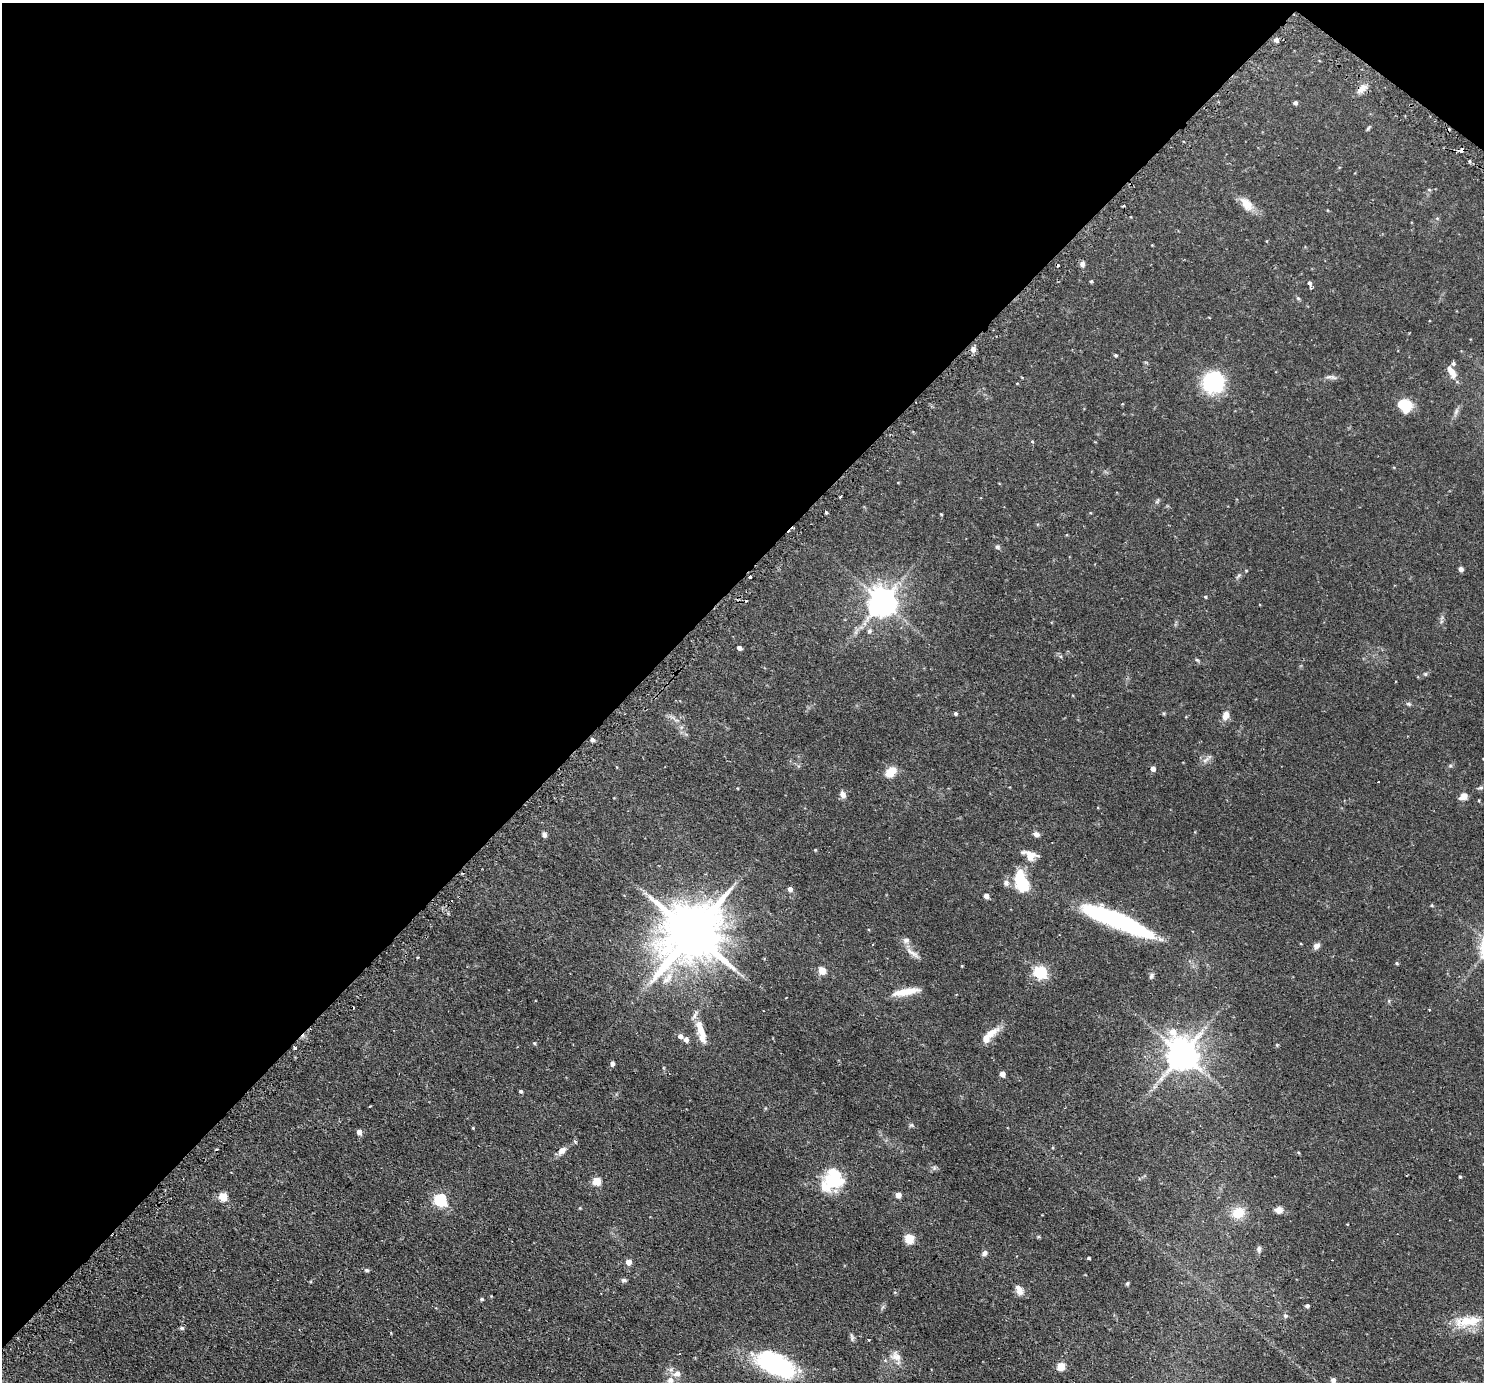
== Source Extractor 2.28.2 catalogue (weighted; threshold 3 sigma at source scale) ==
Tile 2 of 4 x 4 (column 2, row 1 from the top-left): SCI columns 1533-3014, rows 4325-5704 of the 6028 x 6032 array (HDU 1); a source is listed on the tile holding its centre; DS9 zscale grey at full resolution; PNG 1486 x 1384 px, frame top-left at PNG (2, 3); no overlay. Shown black and unused: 43% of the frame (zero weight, under 2 of 3 exposures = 4% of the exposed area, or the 3 px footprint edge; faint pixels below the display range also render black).
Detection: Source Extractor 2.28.2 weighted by HDU 2 'WHT'; one run over the whole footprint, this tile lists its part. Background 0.0765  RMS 0.005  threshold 0.0226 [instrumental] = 3 sigma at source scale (4.5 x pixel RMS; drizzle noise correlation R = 1.50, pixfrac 1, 0.05/0.05 arcsec/px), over >= 5 px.
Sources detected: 137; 4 inside a brighter object's white glare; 7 cosmic-ray / hot-pixel residue — not listed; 8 inside a brighter listed object's ellipse — not listed separately; the other 118 listed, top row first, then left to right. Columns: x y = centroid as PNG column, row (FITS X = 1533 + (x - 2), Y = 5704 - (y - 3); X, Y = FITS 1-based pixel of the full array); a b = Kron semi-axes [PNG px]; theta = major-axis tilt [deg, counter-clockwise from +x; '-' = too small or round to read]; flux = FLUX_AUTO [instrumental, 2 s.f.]
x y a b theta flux
1276 40 7 6 - 1.2
1362 89 16 8 45 3.9
1295 103 4 4 - 1.2
1368 128 8 4 45 0.66
1461 150 5 4 - 2.8
1469 161 5 3 - 0.57
1429 190 5 3 - 0.5
1247 204 21 12 -49 6.2
1266 241 5 3 - 0.34
1082 264 7 6 - 1.6
1091 281 4 4 - 0.51
1309 283 6 5 - 1
1298 298 6 5 - 0.67
973 349 8 6 79 1.9
1116 355 4 4 - 0.55
1451 372 16 7 -59 4.8
1333 378 14 5 -25 1.4
1213 383 18 17 - 40
1407 407 19 11 79 7.2
1456 411 9 6 64 1.4
1032 441 4 4 - 0.48
898 483 4 2 - 0.29
840 497 3 2 - 0.46
1157 501 8 4 38 0.77
826 512 3 3 - 0.54
941 514 4 3 - 0.38
997 547 7 5 -17 0.92
1461 569 5 5 - 1.5
1246 571 4 4 - 0.37
1239 575 9 4 45 0.94
750 577 3 3 - 1.3
1205 597 4 3 - 0.54
882 601 9 8 - 730
869 631 8 6 66 1.3
739 648 4 4 - 1.8
1197 660 7 3 -36 0.66
1425 674 6 5 - 0.66
1408 704 7 4 -19 0.82
955 714 4 4 - 0.82
1226 715 12 8 76 3.4
592 740 5 4 - 1.3
1206 760 15 6 42 2
1450 766 6 4 18 0.68
1153 769 4 4 - 3
891 772 11 8 42 8.1
1378 782 3 2 - 0.57
1480 788 8 5 3 0.88
843 794 9 6 -60 2.4
1464 796 8 7 - 3.8
544 834 7 5 -71 1.4
1036 834 8 5 -20 1.8
815 850 4 4 - 0.41
1030 855 18 10 -22 4.9
1022 882 22 16 -74 17
790 889 5 5 - 2.7
986 896 4 4 - 2.8
1119 921 72 15 -22 79
692 933 19 15 45 3700
906 940 9 9 - 2
1316 946 10 7 39 2
913 953 26 6 -37 3.4
418 957 3 3 - 0.63
1397 963 4 3 - 0.63
962 966 4 3 - 0.38
822 970 5 5 - 11
1040 972 6 5 - 75
1151 976 8 6 60 1.2
906 992 35 8 10 8.2
786 997 3 2 - 0.66
1429 1009 4 2 - 0.3
701 1030 28 9 -69 7.4
991 1033 21 9 30 5.9
680 1036 5 5 - 2.2
686 1039 6 5 - 2.2
534 1043 4 4 - 0.61
1277 1045 5 4 - 0.5
295 1048 3 3 - 1.4
1182 1054 10 9 - 990
612 1064 6 5 - 1.4
1002 1074 5 4 - 3.7
521 1091 4 4 - 0.87
911 1125 7 5 0 0.87
473 1128 3 3 - 0.39
359 1132 5 4 - 3.2
575 1142 5 3 - 0.55
562 1151 12 8 41 2.8
1298 1152 4 3 - 0.47
934 1168 6 6 - 1.1
1460 1177 4 3 - 0.59
833 1180 26 16 -56 16
597 1181 5 5 - 17
898 1195 5 4 - 3.9
223 1197 5 5 - 16
440 1200 6 6 - 64
580 1208 4 4 - 0.38
1278 1210 9 7 -7 2.7
1238 1213 13 12 - 9.6
909 1239 9 9 - 6.2
1259 1249 8 6 -89 1.3
984 1253 7 5 37 1.8
1089 1258 3 3 - 0.61
628 1262 5 5 - 4.7
367 1270 6 5 - 0.84
624 1280 8 5 -7 1
1127 1283 5 4 - 0.68
1019 1290 14 8 -63 3.2
482 1299 5 4 - 0.56
1307 1306 4 4 - 1.1
1285 1316 6 6 - 0.95
1467 1321 41 15 8 14
182 1328 7 5 -2 0.82
852 1337 12 5 -79 1.2
869 1340 3 3 - 0.39
896 1356 18 12 -42 4.7
775 1364 36 18 -28 68
1061 1366 5 5 - 14
1333 1380 5 4 - 2.3
670 1381 13 10 69 5.4
Overlapping masked pixels (flux is a lower limit): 3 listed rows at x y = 1362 89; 1461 150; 775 1364
Isophote crosses this tile's border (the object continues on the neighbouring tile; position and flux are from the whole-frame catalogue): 3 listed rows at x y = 775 1364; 1333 1380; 670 1381